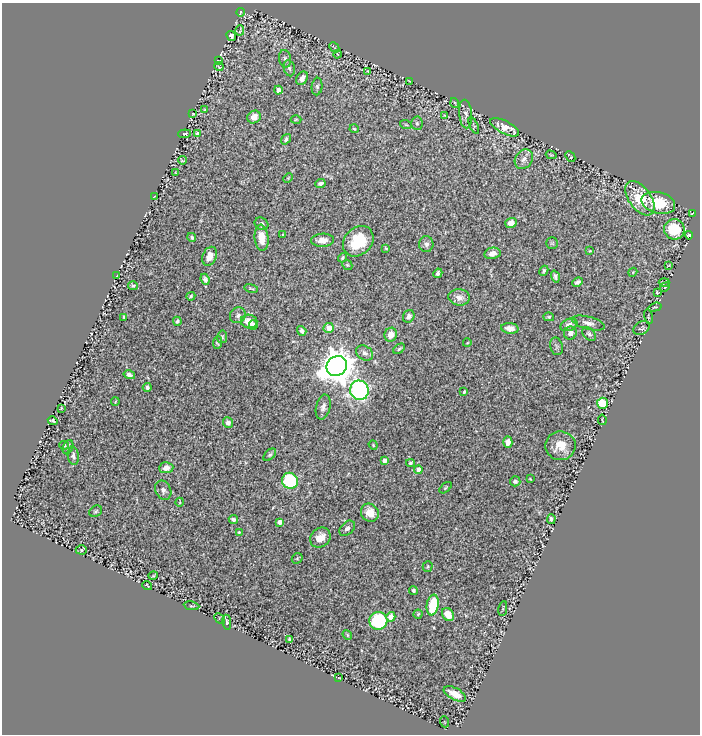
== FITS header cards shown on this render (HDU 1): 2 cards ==
NAXIS1  =                  698
NAXIS2  =                  732

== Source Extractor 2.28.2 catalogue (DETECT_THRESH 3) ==
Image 698 x 732 px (HDU 1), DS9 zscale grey, 1 PNG px = 1 image px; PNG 702 x 736 px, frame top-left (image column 1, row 732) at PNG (2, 3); each listed source drawn as its Kron ellipse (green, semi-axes under 4 px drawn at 4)
Background 0.528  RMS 0.023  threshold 0.0705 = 3 sigma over >= 5 px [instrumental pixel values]
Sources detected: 153; all 153 listed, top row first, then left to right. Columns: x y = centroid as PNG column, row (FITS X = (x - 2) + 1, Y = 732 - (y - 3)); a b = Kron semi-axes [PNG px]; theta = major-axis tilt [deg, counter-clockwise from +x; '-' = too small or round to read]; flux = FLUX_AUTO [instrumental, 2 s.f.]
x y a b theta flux
241 12 4 3 - 1.7
240 30 5 2 - 1.9
231 36 5 4 - 3.4
334 47 6 2 -45 1.6
337 54 4 2 - 1.1
285 59 9 6 -79 4.1
219 60 4 2 - 0.78
219 67 4 4 - 1.8
289 68 8 5 -78 4.3
368 71 3 2 - 1.2
302 78 7 5 60 8.4
409 81 3 2 - 1.4
317 87 9 5 84 3.9
278 90 4 4 - 6.6
455 103 5 3 - 1.4
205 110 3 2 - 1.5
193 114 3 2 - 1.2
466 114 14 6 -85 7.1
445 115 3 2 - 1.3
254 117 7 6 - 14
296 119 5 3 - 1.6
417 123 7 5 -85 4
406 125 6 3 -19 2
474 125 9 3 -65 1.8
505 127 16 6 -28 16
354 129 4 4 - 2
197 133 4 3 - 2.5
184 134 6 3 5 1.7
286 139 6 4 54 3.9
551 155 5 3 - 1.3
570 156 6 3 -47 2
524 159 10 8 54 8.8
182 160 4 2 - 1.4
176 172 3 3 - 1.5
288 178 5 4 - 1.6
320 184 5 4 - 4.7
154 196 3 2 - 1.6
640 198 20 11 -54 48
658 203 17 10 -15 60
692 213 3 2 - 1.5
511 223 6 5 - 10
262 224 7 6 - 5.2
674 229 10 10 - 65
283 234 3 3 - 1.4
689 235 4 3 - 2.9
192 237 5 4 - 2.8
262 238 13 7 -85 24
323 240 11 6 2 14
358 241 17 13 44 54
552 243 6 6 - 2.2
426 244 8 7 - 5.9
386 248 3 2 - 1.7
590 251 3 3 - 1.3
492 253 8 5 12 9.8
210 256 10 7 67 12
342 258 5 4 - 2.8
347 265 5 4 - 2
669 265 3 2 - 1
544 271 5 3 - 2.7
633 272 4 3 - 1.3
438 273 5 4 - 5
117 276 3 2 - 1.8
555 277 6 3 -72 3.8
205 279 6 4 -68 4.5
578 282 5 4 - 4.9
664 282 5 3 - 1.5
133 286 5 4 - 2.7
665 287 5 3 - 1.5
251 288 7 3 -12 1.9
657 292 3 3 - 2.1
191 296 5 3 - 2.1
459 297 11 8 -6 9.5
655 307 7 3 17 1.8
238 315 8 7 - 5.4
409 316 6 5 - 6.8
124 317 3 2 - 1.7
549 317 5 4 - 2.7
648 317 7 3 -77 1.6
177 321 4 3 - 2.7
249 321 8 7 - 20
588 323 17 6 -14 9.6
253 325 5 4 - 8.3
569 325 9 6 22 9.7
329 328 5 5 - 20
510 328 9 5 -6 13
642 328 9 6 31 2.6
302 331 5 4 - 4.9
570 333 6 6 - 7.6
589 334 8 5 -44 4
391 335 7 6 - 16
222 337 6 5 - 2.8
217 343 6 4 86 2.6
467 343 4 3 - 1.1
556 346 9 6 -76 3.3
399 349 6 3 35 2.7
364 353 9 7 -32 7.1
337 366 10 9 - 3100
129 375 5 4 - 5.2
147 387 4 4 - 3.6
359 390 10 9 - 390
464 392 4 2 - 1.8
115 402 4 2 - 1.5
602 403 5 5 - 53
323 407 13 7 77 7.9
61 408 3 2 - 1.3
602 420 5 2 - 1
53 421 5 3 - 3
228 422 5 5 - 7.6
508 442 6 4 86 10
64 445 5 3 - 1.8
373 445 5 4 - 1.5
561 446 15 14 - 27
68 447 7 5 68 3.2
270 455 7 4 44 3.2
73 456 9 5 -82 4.7
385 460 4 4 - 9.2
410 463 4 3 - 2.7
166 468 7 5 5 12
418 470 4 4 - 12
530 479 3 2 - 1.3
290 481 8 8 - 140
515 481 5 5 - 3.4
446 488 7 4 41 1.9
163 490 10 7 -66 7.2
180 502 4 3 - 1.2
96 511 7 5 33 2.8
370 513 9 8 - 19
551 519 5 3 - 4.4
233 520 5 4 - 5.4
280 522 4 4 - 8.6
347 528 9 6 44 6
239 532 4 2 - 1.7
320 538 11 9 39 18
81 550 5 4 - 2.2
297 558 6 5 - 1.9
428 567 5 5 - 2.1
153 576 5 3 - 1.4
147 585 5 2 - 1.8
413 590 4 4 - 3.2
433 605 10 6 80 60
191 606 8 2 -9 1.5
503 608 7 2 80 1.5
418 614 4 4 - 1.8
448 615 7 5 -56 17
391 617 5 4 - 20
220 618 6 4 -42 1.6
378 621 9 9 - 140
227 622 7 4 -81 3.1
347 635 5 4 - 2
289 639 4 4 - 2.4
339 678 3 2 - 0.85
455 694 12 6 -28 21
445 722 6 3 -69 1.4